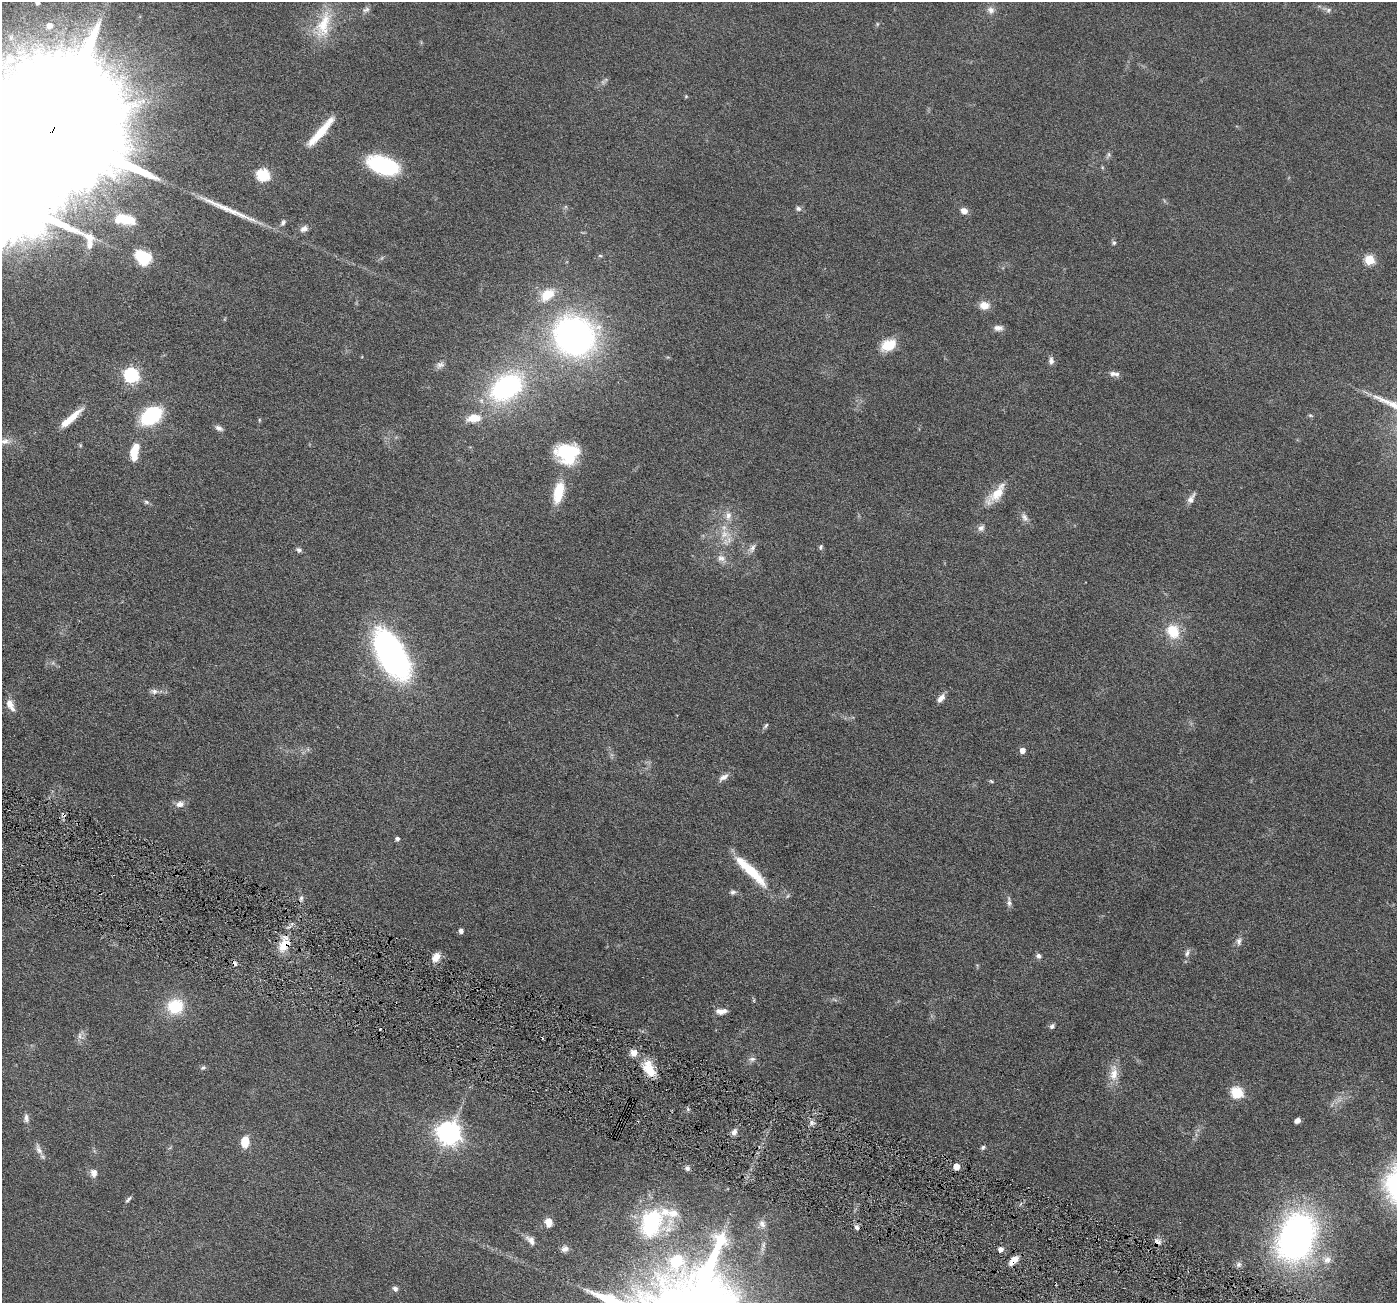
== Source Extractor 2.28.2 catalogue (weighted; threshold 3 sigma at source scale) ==
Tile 6 of 4 x 4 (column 2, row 2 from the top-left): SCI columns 1400-2794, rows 2883-4183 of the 5590 x 5630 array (HDU 1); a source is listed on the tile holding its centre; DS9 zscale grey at full resolution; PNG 1399 x 1305 px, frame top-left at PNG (2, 2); no overlay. Shown black and unused: <1% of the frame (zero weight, under 4 of 8 exposures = <1% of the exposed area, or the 3 px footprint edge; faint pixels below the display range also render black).
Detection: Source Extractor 2.28.2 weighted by HDU 2 'WHT'; one run over the whole footprint, this tile lists its part. Background 0.0679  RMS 0.0049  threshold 0.02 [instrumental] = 3 sigma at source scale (4.09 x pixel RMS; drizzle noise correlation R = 1.36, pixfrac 0.8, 0.05/0.05 arcsec/px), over >= 5 px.
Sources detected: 120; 1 inside a brighter object's white glare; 3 cosmic-ray / hot-pixel residue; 1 long thin detection or spike segment (spike, bleed or trail) — not listed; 3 inside a brighter listed object's ellipse — not listed separately; the other 112 listed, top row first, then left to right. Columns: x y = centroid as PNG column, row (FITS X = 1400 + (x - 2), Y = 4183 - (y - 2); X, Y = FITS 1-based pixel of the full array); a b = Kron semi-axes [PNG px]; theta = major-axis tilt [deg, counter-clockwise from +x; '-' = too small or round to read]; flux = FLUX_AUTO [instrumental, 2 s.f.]
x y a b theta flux
37 2 5 5 - 1.9
366 10 11 6 20 1.5
991 10 10 10 - 2.5
1328 10 8 6 17 1.3
877 24 5 5 - 0.57
323 25 43 18 71 17
50 26 10 9 - 4
686 96 5 4 - 0.45
51 133 102 25 65 67000
320 133 38 8 48 13
1108 155 10 5 75 1.1
383 165 27 14 -18 45
263 175 6 6 - 56
798 209 8 6 -18 1.3
964 211 7 6 - 3.2
124 219 23 11 -8 14
283 222 9 5 58 1.2
304 229 10 7 27 2.1
1114 243 7 5 -77 0.87
600 256 6 4 -2 0.58
143 258 18 14 -28 18
1369 260 5 5 - 23
547 295 19 12 40 9.6
984 305 12 9 -5 4.5
998 328 13 7 1 2.4
574 336 35 32 -33 160
888 345 18 12 26 9.6
1051 361 10 7 -88 1.9
440 365 11 8 16 2
1114 374 14 6 -10 2.2
131 375 6 6 - 93
506 387 25 16 32 91
1310 415 6 5 - 0.68
151 416 16 11 34 44
71 418 27 8 44 7.4
474 418 19 10 6 7.5
259 420 6 4 -90 0.48
219 428 10 6 -28 1.7
5 441 18 8 3 3.8
80 445 6 3 -73 0.47
134 452 20 9 79 8.9
567 453 23 19 -2 27
558 492 25 11 77 13
997 493 29 12 52 9.4
1191 499 15 6 60 2.3
146 502 8 5 -27 0.99
728 516 13 8 81 3.4
1025 517 14 7 -54 2.3
981 528 10 8 39 1.8
725 534 18 12 -4 7
821 547 7 5 67 0.79
752 548 13 7 59 2.2
299 550 7 6 - 1.2
721 558 13 10 -28 3.1
1173 631 16 13 -60 13
392 655 48 23 -60 130
154 691 11 7 -7 1.9
941 698 12 6 48 2.6
10 704 12 8 -78 4
766 726 8 4 47 0.85
1022 750 5 5 - 3
723 777 15 7 34 2.4
991 781 7 4 -27 0.61
180 804 10 8 13 2.7
397 839 5 4 - 1.3
750 871 45 9 -44 20
733 892 8 6 8 1.3
301 898 6 6 - 0.99
1009 902 14 6 -84 1.8
461 931 5 4 - 1.8
1239 941 11 7 88 1.8
284 945 19 12 51 8.1
1187 953 10 6 65 1.7
1038 956 8 6 -35 1.4
436 957 12 8 58 3.9
175 1006 16 15 - 18
721 1011 14 6 4 3.3
1052 1026 7 6 - 1.1
80 1036 10 7 -79 1.9
633 1053 8 7 - 3.3
752 1059 10 7 10 1.7
203 1068 7 6 - 0.95
649 1069 22 12 -64 10
1114 1073 26 11 90 6.6
1237 1093 6 6 - 41
688 1109 6 5 - 0.76
26 1118 13 6 -86 1.9
1298 1120 5 4 - 2.2
811 1123 8 4 -82 1.2
734 1132 9 6 63 2.1
449 1133 8 8 - 390
245 1142 11 7 86 8.9
983 1147 6 5 - 0.95
39 1149 17 7 -68 2.8
956 1167 5 4 - 7.2
687 1168 6 6 - 1.6
94 1173 11 9 -82 2.6
128 1199 10 4 47 1
548 1222 10 7 -84 4.3
651 1223 35 31 58 48
762 1224 13 9 -76 3.2
857 1228 8 5 -35 1.5
1296 1237 42 30 72 170
531 1240 13 8 -49 3.1
1157 1242 10 7 -55 2.2
763 1245 9 6 76 1.6
565 1249 9 8 - 2.4
1001 1249 5 5 - 2.6
1014 1260 13 7 43 4.3
1327 1260 11 10 - 3.3
1239 1264 8 7 - 1.3
395 1289 7 6 - 1.4
Overlapping masked pixels (flux is a lower limit): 4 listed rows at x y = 51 133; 284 945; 1157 1242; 1014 1260
Isophote crosses this tile's border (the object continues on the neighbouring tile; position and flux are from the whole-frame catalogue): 3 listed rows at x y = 37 2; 51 133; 5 441